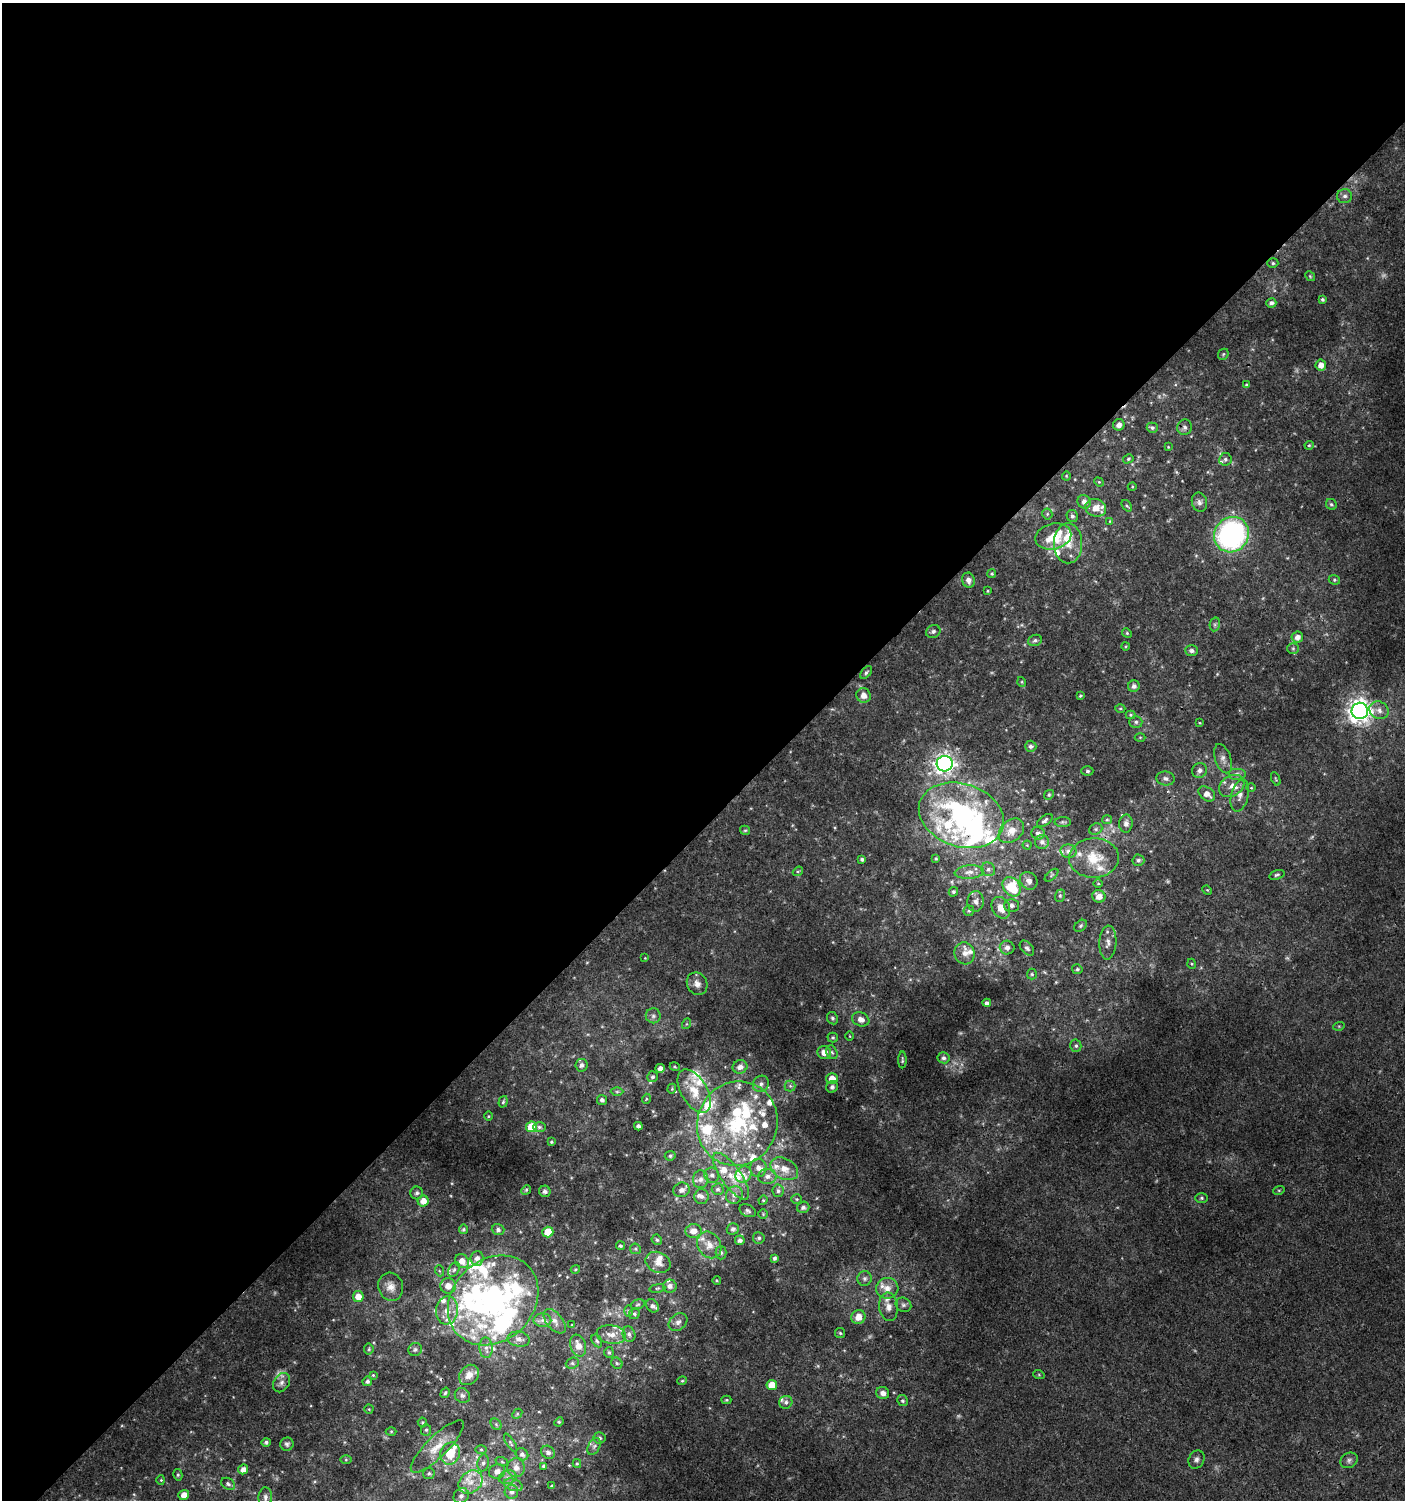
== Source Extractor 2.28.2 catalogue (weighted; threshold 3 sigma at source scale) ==
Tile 2 of 4 x 4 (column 2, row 1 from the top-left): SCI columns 1608-3010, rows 4529-6026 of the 6060 x 6084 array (HDU 1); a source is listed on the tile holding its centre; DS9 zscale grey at full resolution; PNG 1407 x 1502 px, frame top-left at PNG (2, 3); each listed source drawn as its Kron ellipse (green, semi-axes under 4 px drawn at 4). Shown black and unused: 55% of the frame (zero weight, under 3 of 4 exposures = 4% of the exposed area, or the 3 px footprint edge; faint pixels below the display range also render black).
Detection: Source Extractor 2.28.2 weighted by HDU 2 'WHT'; one run over the whole footprint, this tile lists its part. Background 0.00477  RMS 0.0021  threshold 0.0096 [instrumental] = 3 sigma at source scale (4.5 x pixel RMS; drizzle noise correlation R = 1.50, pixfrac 1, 0.0396/0.0396 arcsec/px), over >= 5 px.
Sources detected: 350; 8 too faint to see at this stretch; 3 inside a brighter object's white glare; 1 cosmic-ray / hot-pixel residue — neither listed nor drawn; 68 inside a brighter listed object's ellipse — not listed separately; the other 270 listed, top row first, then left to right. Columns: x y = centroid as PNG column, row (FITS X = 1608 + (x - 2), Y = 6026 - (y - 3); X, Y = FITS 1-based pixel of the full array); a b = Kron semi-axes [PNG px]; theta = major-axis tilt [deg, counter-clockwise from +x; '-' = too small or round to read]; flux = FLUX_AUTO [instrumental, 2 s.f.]
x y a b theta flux
1345 196 7 7 - 0.77
1273 263 5 4 - 0.34
1310 276 5 4 - 0.27
1322 299 4 4 - 0.41
1271 303 5 4 - 0.66
1223 354 6 5 - 0.28
1321 365 5 5 - 1.5
1246 385 4 3 - 0.33
1119 425 6 5 - 1
1185 427 8 7 - 0.71
1152 428 5 5 - 0.47
1309 445 4 4 - 0.24
1168 447 4 4 - 0.2
1128 459 5 4 - 0.31
1225 459 6 6 - 0.51
1066 476 4 4 - 0.21
1099 482 5 4 - 0.24
1132 487 4 3 - 0.19
1084 502 7 6 - 1.1
1199 502 9 7 -76 0.82
1331 504 6 5 - 0.41
1127 506 6 3 -53 0.31
1096 508 10 8 -19 2.7
1047 514 5 5 - 0.34
1072 516 6 5 - 0.57
1110 521 4 3 - 0.16
1231 535 18 17 - 47
1053 536 18 13 13 6.1
1068 543 20 14 90 4
992 574 5 4 - 0.29
968 580 7 6 - 1
1334 580 6 4 -21 0.34
988 591 4 2 - 0.19
1215 624 7 5 79 0.39
933 631 7 6 - 0.57
1127 633 5 4 - 0.28
1297 637 6 5 - 1.1
1035 640 7 5 22 0.59
1126 646 4 3 - 0.21
1293 648 6 5 - 0.42
1192 651 6 5 - 0.71
866 672 7 4 52 0.4
1022 682 5 3 - 0.2
1134 686 6 5 - 0.82
864 695 7 7 - 1.6
1080 696 4 3 - 0.28
1120 708 5 3 - 0.24
1379 710 10 8 -29 1.4
1360 711 8 8 - 160
1130 715 5 4 - 0.28
1136 722 6 5 - 0.47
1200 723 4 3 - 0.19
1140 737 5 3 - 0.2
1031 746 6 5 - 0.67
1223 759 15 7 -71 1.2
945 764 8 7 - 120
1200 770 8 7 - 0.95
1087 771 6 4 1 0.36
1237 774 9 6 0 0.76
1165 779 9 7 -7 0.81
1276 779 7 4 -67 0.25
1232 786 13 10 32 1.9
1251 788 5 3 - 0.19
1207 794 9 6 -36 1.6
1049 795 5 4 - 0.31
1240 796 16 8 75 1.6
961 815 44 31 -18 42
1045 820 9 4 36 0.53
1107 820 5 4 - 0.31
1063 822 8 5 0 0.41
1126 824 9 7 88 1
1096 829 7 5 21 0.44
745 830 5 4 - 0.27
1011 831 14 10 42 2.5
1038 833 7 6 - 0.79
1042 842 7 7 - 0.89
1027 845 4 4 - 0.21
1068 851 8 7 - 1
936 858 4 3 - 0.24
1094 858 25 19 2 6.1
862 859 4 3 - 0.51
1138 860 6 5 - 0.56
988 869 7 6 - 0.71
798 871 5 4 - 0.3
969 872 14 7 4 1.4
1052 875 8 3 42 0.32
1277 875 8 4 19 0.4
1029 881 9 8 - 1.1
1098 884 4 3 - 0.19
1012 887 10 8 -54 8.5
1207 890 5 4 - 0.2
953 892 5 4 - 0.39
1060 896 6 5 - 0.39
1099 896 7 6 - 1.7
976 901 10 8 86 1
1012 906 7 6 - 0.74
1001 908 11 8 -61 2.5
969 911 5 5 - 0.37
1081 926 7 5 41 0.38
1108 943 17 8 86 1.4
1007 948 7 7 - 0.91
1027 948 9 5 -47 0.54
965 953 11 10 - 1.7
645 958 3 3 - 0.13
1192 964 5 3 - 0.22
1077 969 5 5 - 0.39
1032 974 5 5 - 0.31
697 984 11 10 - 1.4
987 1003 4 4 - 0.66
653 1016 7 7 - 0.69
832 1018 6 5 - 0.42
861 1019 9 7 -20 1.5
686 1024 5 3 - 0.23
1339 1026 6 3 17 0.22
850 1036 4 3 - 0.15
833 1038 5 5 - 0.34
1076 1046 6 5 - 0.46
824 1052 7 6 - 1.7
832 1052 7 5 -66 0.48
944 1058 6 5 - 0.58
902 1060 8 3 90 0.32
581 1065 6 6 - 0.83
675 1067 5 3 - 0.23
740 1067 7 6 - 1.4
660 1068 4 4 - 0.88
652 1077 5 5 - 0.47
832 1078 6 5 - 1.9
761 1084 8 7 - 0.98
790 1086 5 5 - 0.42
832 1087 6 5 - 0.51
672 1089 5 4 - 0.27
694 1091 24 13 -60 4.7
617 1092 6 4 0 0.35
646 1099 5 3 - 0.2
602 1100 5 5 - 0.69
503 1102 6 4 72 0.34
488 1116 5 3 - 0.22
737 1124 42 40 66 26
638 1126 4 4 - 0.66
531 1127 5 5 - 6.3
539 1127 6 5 - 0.44
551 1142 4 3 - 0.25
670 1156 5 4 - 0.43
758 1168 9 8 - 1.1
784 1169 15 10 -29 2.6
743 1174 8 7 - 1.2
712 1175 7 7 - 0.8
731 1176 28 10 -54 4.1
767 1176 9 7 4 1.1
701 1179 9 7 87 1.1
718 1189 6 6 - 0.51
526 1190 5 4 - 0.27
682 1190 8 7 - 1.2
1279 1190 6 4 18 0.24
545 1191 6 5 - 0.6
778 1191 6 5 - 0.56
417 1193 6 6 - 0.54
734 1195 9 8 - 1.2
701 1197 7 7 - 0.82
1202 1198 6 5 - 0.4
796 1199 5 4 - 0.29
763 1200 5 4 - 0.24
423 1201 5 5 - 1.9
803 1207 6 5 - 0.65
748 1211 8 6 -29 0.56
763 1214 5 4 - 0.25
463 1229 5 4 - 0.34
733 1229 6 5 - 0.64
498 1230 6 5 - 0.65
693 1231 8 7 - 2
548 1232 5 5 - 5.2
759 1238 6 5 - 0.5
657 1240 5 4 - 0.39
740 1240 5 5 - 0.64
709 1245 14 11 -58 2.4
620 1246 4 4 - 0.34
635 1249 5 5 - 0.31
721 1253 6 5 - 0.46
477 1258 7 6 - 1
774 1258 4 3 - 0.53
462 1261 7 6 - 1.8
658 1262 13 10 -23 1.8
575 1269 5 4 - 0.26
454 1270 8 5 63 0.55
440 1271 5 3 - 0.26
864 1279 7 7 - 0.7
717 1281 4 3 - 0.21
448 1286 8 8 - 2.1
670 1286 6 6 - 0.82
391 1287 14 12 -72 1.9
657 1288 8 4 8 0.36
887 1288 11 10 - 2
358 1297 5 5 - 2
493 1300 49 40 44 50
638 1304 7 5 17 0.39
903 1305 8 7 - 0.61
653 1306 7 5 -49 0.8
888 1307 14 9 -83 1.7
447 1310 14 11 83 2.6
629 1311 6 4 89 0.29
634 1314 6 5 - 0.4
858 1317 7 7 - 2.3
542 1320 9 6 0 0.94
555 1321 14 8 -50 1.5
678 1322 10 8 40 1
572 1325 3 3 - 0.17
840 1333 5 5 - 0.34
611 1334 15 9 -8 1.9
629 1334 8 6 -73 0.67
519 1339 11 7 -8 1.3
597 1341 7 4 -59 0.41
578 1346 11 7 -71 2
486 1348 10 6 -87 1.1
369 1349 5 5 - 0.32
415 1350 7 6 - 0.49
609 1352 5 4 - 0.36
572 1363 7 5 20 0.41
617 1363 6 5 - 0.39
373 1375 4 4 - 0.23
469 1375 11 9 50 2.1
1039 1375 6 3 -19 0.24
367 1381 5 4 - 0.56
682 1381 4 4 - 0.27
281 1383 10 7 58 1
772 1385 5 5 - 2.8
445 1393 5 4 - 0.37
883 1393 6 6 - 1.1
462 1396 8 7 - 0.71
726 1400 5 4 - 0.26
903 1401 6 5 - 0.41
786 1402 6 6 - 0.64
369 1409 4 4 - 0.23
517 1414 6 4 47 0.28
422 1422 5 5 - 0.28
559 1422 5 4 - 0.27
496 1424 6 5 - 0.37
426 1430 6 5 - 0.42
391 1431 5 3 - 0.21
599 1438 6 5 - 0.51
266 1442 4 4 - 0.45
511 1443 10 3 -58 0.37
287 1444 7 6 - 0.5
437 1446 35 10 45 4.1
594 1446 9 5 62 0.64
481 1449 6 4 -1 0.32
548 1452 7 6 - 0.77
450 1454 11 9 66 4.6
522 1454 7 5 -41 0.7
1196 1459 9 7 61 0.78
346 1460 6 4 0 0.27
1349 1460 9 7 30 0.7
502 1462 6 4 -19 0.28
483 1463 8 6 80 0.67
577 1463 4 4 - 0.24
543 1466 3 3 - 0.36
516 1468 9 9 - 1.6
243 1469 5 4 - 1.4
497 1471 8 7 - 1.4
429 1473 5 5 - 0.43
178 1475 5 4 - 0.37
508 1477 9 6 13 0.93
161 1480 4 4 - 0.22
471 1482 13 10 42 2.8
228 1484 7 5 -30 0.56
513 1485 9 6 -20 0.83
552 1486 4 3 - 0.34
511 1492 7 6 - 0.88
184 1495 5 5 - 1.9
461 1496 8 7 - 0.89
265 1497 10 7 87 0.8
Overlapping masked pixels (flux is a lower limit): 1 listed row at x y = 1094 858